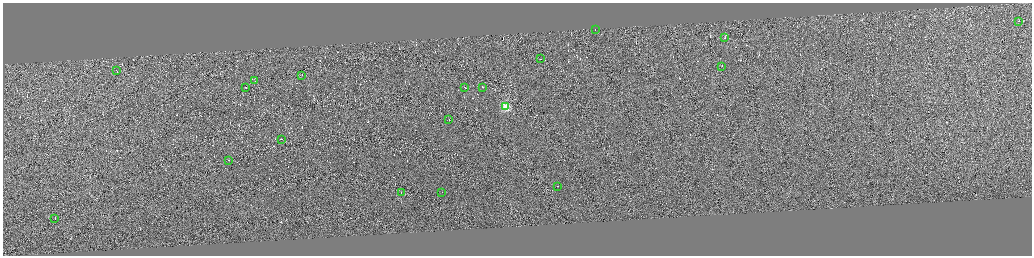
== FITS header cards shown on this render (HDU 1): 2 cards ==
NAXIS1  =                 4117
NAXIS2  =                 1014

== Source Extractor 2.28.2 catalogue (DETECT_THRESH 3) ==
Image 4117 x 1014 px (HDU 1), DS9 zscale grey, zoomed out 1/4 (1 PNG px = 4 x 4 image px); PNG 1034 x 258 px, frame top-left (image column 4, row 1011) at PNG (3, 3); each listed source drawn as its Kron ellipse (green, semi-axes under 4 px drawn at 4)
Background -0.0301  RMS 3.9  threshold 11.6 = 3 sigma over >= 5 px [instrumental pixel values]
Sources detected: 574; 555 cannot appear on this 1/4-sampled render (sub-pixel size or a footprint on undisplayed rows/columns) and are neither listed nor drawn; the other 19 listed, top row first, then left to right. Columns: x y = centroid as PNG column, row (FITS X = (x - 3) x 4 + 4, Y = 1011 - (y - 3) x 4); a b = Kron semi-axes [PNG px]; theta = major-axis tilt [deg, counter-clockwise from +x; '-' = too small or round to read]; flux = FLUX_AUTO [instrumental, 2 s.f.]
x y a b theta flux
1018 21 2 1 - 17000
595 29 2 1 - 15000
724 37 2 1 - 34000
540 59 2 1 - 22000
722 66 2 1 - 16000
116 71 3 1 - 16000
301 75 2 1 - 15000
254 81 2 1 - 20000
465 87 2 1 - 31000
482 87 2 1 - 47000
246 88 2 1 - 19000
506 107 2 2 - 140000
449 119 3 1 - 26000
281 139 2 1 - 15000
228 160 2 1 - 13000
557 186 2 1 - 36000
401 192 2 1 - 11000
442 192 2 1 - 13000
55 218 2 1 - 17000
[555 sub-pixel or undisplayed-footprint detections neither listed nor drawn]